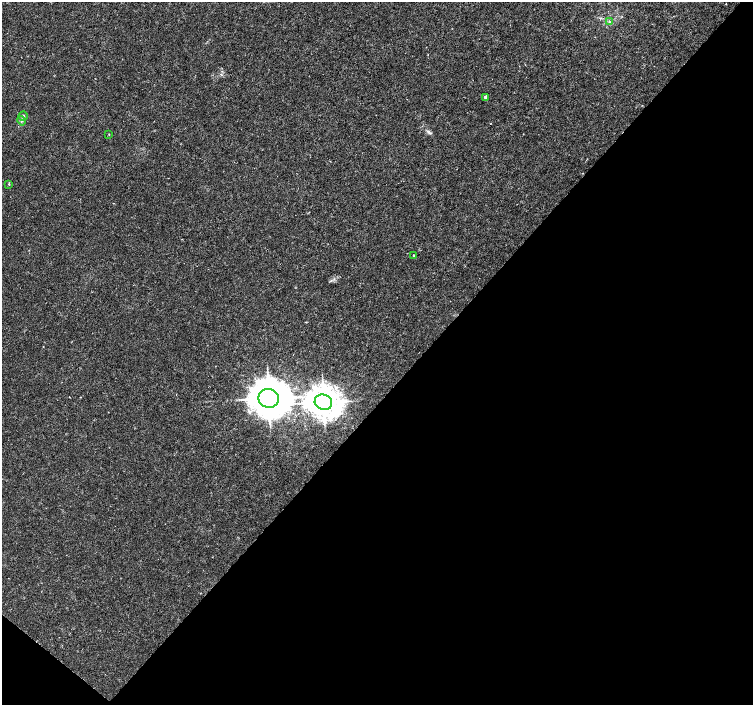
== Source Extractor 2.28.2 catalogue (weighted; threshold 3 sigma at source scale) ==
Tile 15 of 4 x 4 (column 3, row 4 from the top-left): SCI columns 3001-4501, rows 171-1575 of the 6008 x 6026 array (HDU 1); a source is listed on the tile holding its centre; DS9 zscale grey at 2 x 2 block average (1 PNG px = mean of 2 x 2 image px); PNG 755 x 707 px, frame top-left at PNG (2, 2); each listed source drawn as its Kron ellipse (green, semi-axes under 4 px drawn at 4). Shown black and unused: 45% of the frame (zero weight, under 3 of 4 exposures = <1% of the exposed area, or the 3 px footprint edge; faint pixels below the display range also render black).
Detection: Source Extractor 2.28.2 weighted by HDU 2 'WHT'; one run over the whole footprint, this tile lists its part. Background 9.38e-04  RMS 9.4e-04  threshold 0.00421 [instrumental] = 3 sigma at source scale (4.5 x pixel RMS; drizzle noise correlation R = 1.50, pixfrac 1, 0.0396/0.0396 arcsec/px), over >= 5 px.
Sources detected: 9; all 9 listed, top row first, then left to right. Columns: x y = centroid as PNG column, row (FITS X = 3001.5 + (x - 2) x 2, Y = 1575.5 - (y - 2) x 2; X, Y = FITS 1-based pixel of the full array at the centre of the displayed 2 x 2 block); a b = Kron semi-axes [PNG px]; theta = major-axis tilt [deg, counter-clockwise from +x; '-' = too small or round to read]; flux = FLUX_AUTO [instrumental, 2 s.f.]
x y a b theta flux
609 22 3 3 - 0.18
485 97 2 2 - 0.71
23 116 5 4 - 0.46
21 121 5 4 - 0.4
109 134 2 2 - 0.12
9 184 3 2 - 0.21
414 255 2 2 - 0.73
269 398 10 9 - 810
323 402 9 7 -23 410